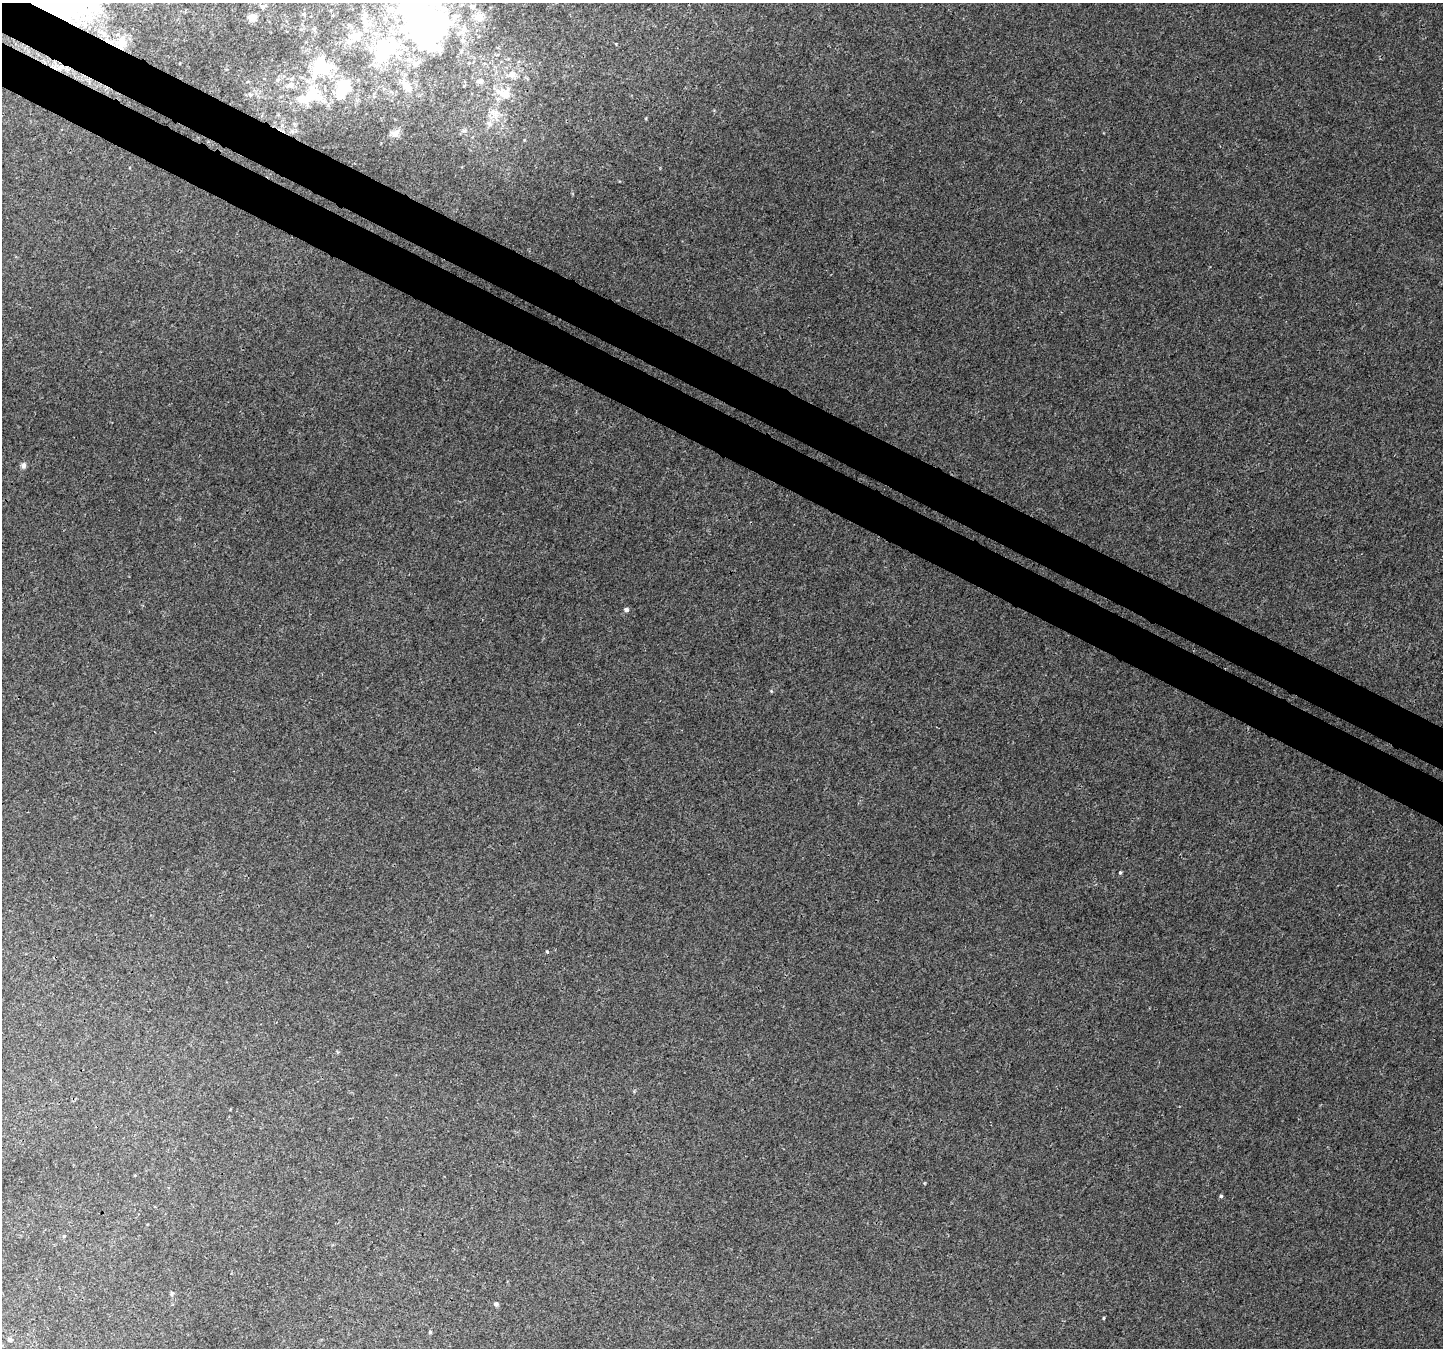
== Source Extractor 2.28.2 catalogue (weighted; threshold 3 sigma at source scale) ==
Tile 11 of 4 x 4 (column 3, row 3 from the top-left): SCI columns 2914-4354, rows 1650-2995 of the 5819 x 5925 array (HDU 1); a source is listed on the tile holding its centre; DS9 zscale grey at full resolution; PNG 1445 x 1350 px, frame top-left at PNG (2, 3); no overlay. Shown black and unused: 6% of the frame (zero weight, under 3 of 4 exposures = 4% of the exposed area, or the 3 px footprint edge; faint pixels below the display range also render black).
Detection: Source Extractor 2.28.2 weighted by HDU 2 'WHT'; one run over the whole footprint, this tile lists its part. Background 0.00256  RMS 0.0016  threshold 0.00734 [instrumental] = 3 sigma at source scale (4.5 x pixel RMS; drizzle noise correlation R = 1.50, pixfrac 1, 0.0396/0.0396 arcsec/px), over >= 5 px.
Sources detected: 59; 7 inside a brighter object's white glare — not listed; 13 inside a brighter listed object's ellipse — not listed separately; the other 39 listed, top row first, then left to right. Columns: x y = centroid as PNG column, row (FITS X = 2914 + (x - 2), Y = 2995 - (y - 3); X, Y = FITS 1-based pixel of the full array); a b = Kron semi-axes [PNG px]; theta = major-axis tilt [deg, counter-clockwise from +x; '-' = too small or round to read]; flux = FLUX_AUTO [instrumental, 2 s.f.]
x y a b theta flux
262 7 7 5 -4 0.34
472 7 6 6 - 0.5
86 11 19 11 -41 2.9
304 14 4 4 - 0.17
252 17 7 6 - 1.4
364 17 14 7 85 1.1
479 18 13 12 - 1.4
77 23 15 9 68 2.2
426 26 66 41 -77 58
353 37 20 16 12 3.3
109 41 20 6 -26 1.3
122 43 18 12 73 2.3
382 53 48 23 29 12
321 65 37 26 -26 8
512 74 8 8 - 1.5
278 80 7 5 22 0.42
480 81 9 7 1 0.93
290 85 12 8 23 1.2
464 86 5 4 - 0.19
407 87 12 9 -53 1.6
312 93 20 15 -38 5.4
250 94 6 5 - 0.32
506 94 16 12 -69 2.8
494 113 18 15 -61 2.9
464 130 9 6 27 0.54
292 131 6 5 - 0.38
395 134 12 9 50 0.88
23 465 8 6 88 0.53
626 610 5 5 - 0.54
771 691 4 4 - 0.17
1120 872 4 3 - 0.22
547 952 4 3 - 0.16
1221 1196 4 4 - 0.26
64 1236 5 4 - 0.18
172 1294 6 5 - 0.23
496 1304 6 5 - 0.34
1103 1318 4 3 - 0.16
430 1332 4 4 - 0.19
10 1340 5 4 - 0.3
Overlapping masked pixels (flux is a lower limit): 3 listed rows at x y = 77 23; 109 41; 122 43
Isophote crosses this tile's border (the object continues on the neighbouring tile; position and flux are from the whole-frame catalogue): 1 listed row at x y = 426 26
Unlisted compact peaks at least as high as the median listed source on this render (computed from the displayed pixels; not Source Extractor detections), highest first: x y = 924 1183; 646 118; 616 44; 524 140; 338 1052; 714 110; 620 181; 634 1092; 230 1110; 462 167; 660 167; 381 143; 129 168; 1103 133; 135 1175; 147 1224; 1210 267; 180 63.